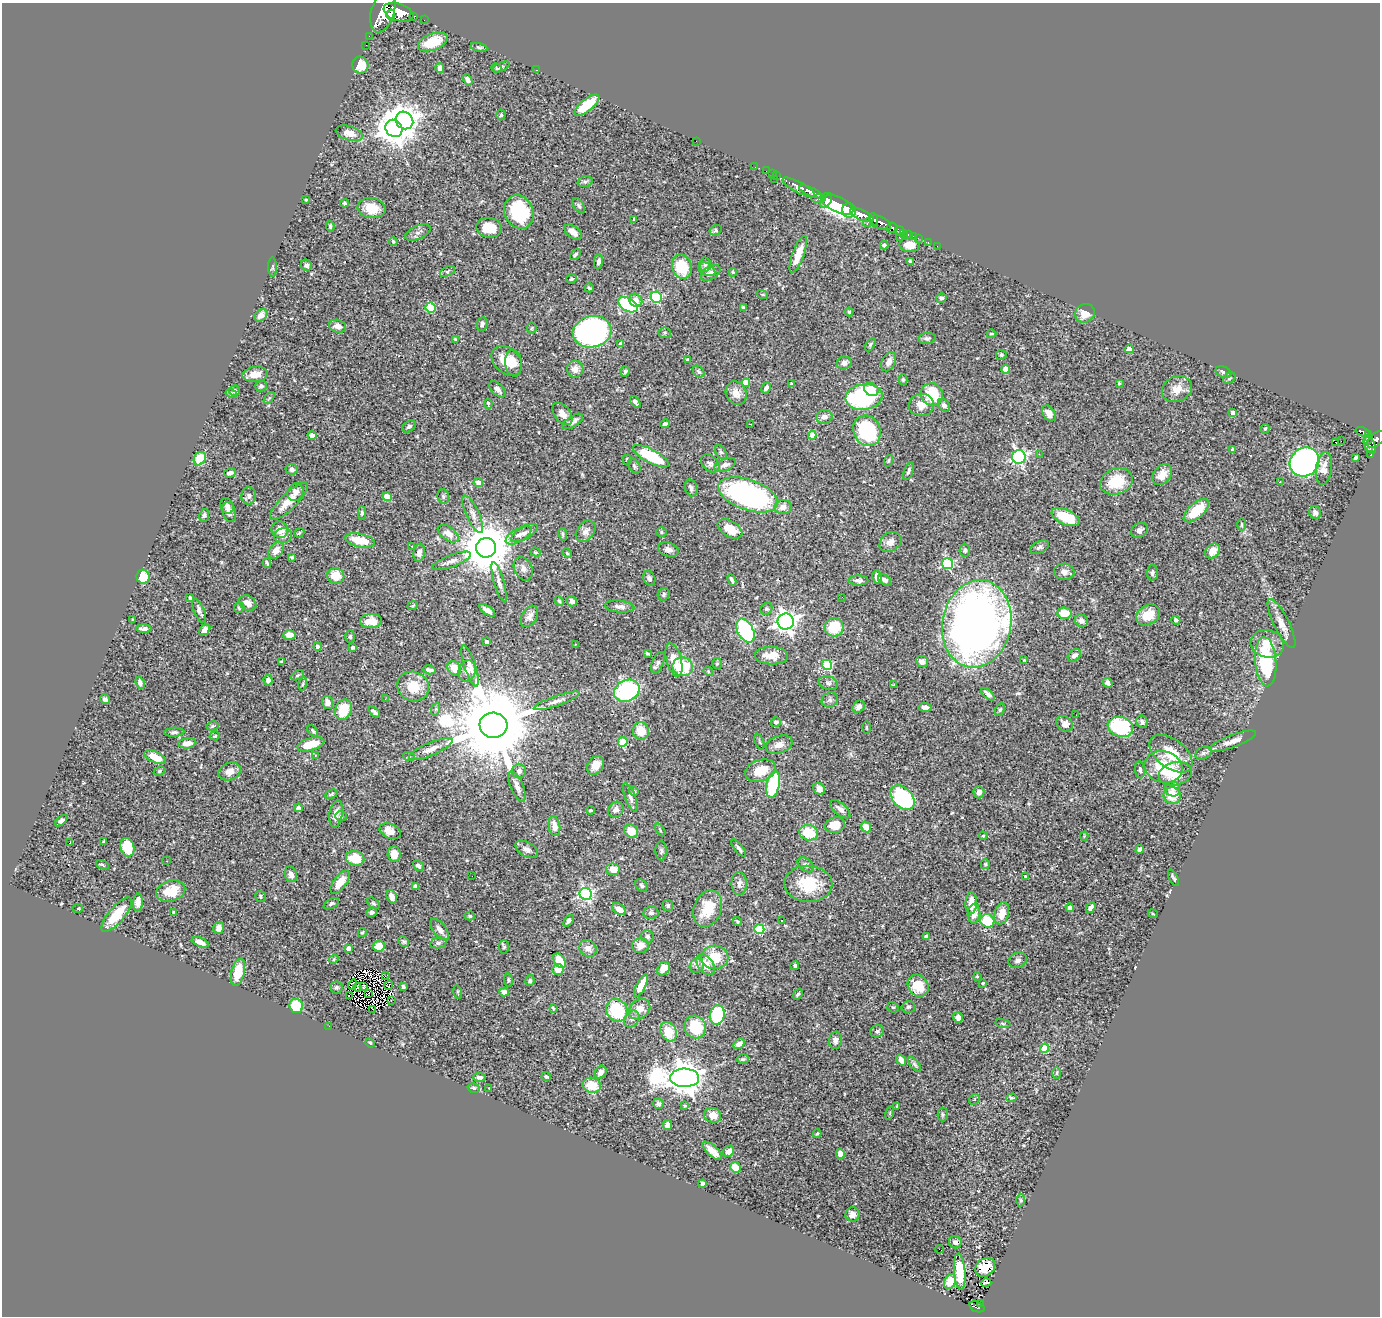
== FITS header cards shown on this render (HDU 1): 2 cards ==
NAXIS1  =                 1378
NAXIS2  =                 1314

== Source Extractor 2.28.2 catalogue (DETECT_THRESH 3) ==
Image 1378 x 1314 px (HDU 1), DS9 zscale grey, 1 PNG px = 1 image px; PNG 1382 x 1318 px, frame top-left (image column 1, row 1314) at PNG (2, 3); each listed source drawn as its Kron ellipse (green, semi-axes under 4 px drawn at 4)
Background 0.551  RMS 0.023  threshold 0.0682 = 3 sigma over >= 5 px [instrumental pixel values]
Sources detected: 535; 4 with non-positive FLUX_AUTO (blend fragments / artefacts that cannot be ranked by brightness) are neither listed nor drawn; of the other 531, the 500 brightest by FLUX_AUTO listed and drawn (31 fainter detections omitted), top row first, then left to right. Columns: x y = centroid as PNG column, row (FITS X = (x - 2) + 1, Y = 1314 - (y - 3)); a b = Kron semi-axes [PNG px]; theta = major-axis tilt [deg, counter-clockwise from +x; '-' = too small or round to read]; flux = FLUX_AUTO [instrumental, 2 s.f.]
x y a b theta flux
383 12 21 11 73 2500
398 12 15 8 -20 2000
391 15 5 4 - 480
413 16 3 3 - 64
424 20 2 2 - 6.7
369 36 2 2 - 4.6
433 42 15 8 20 35
366 45 2 2 - 4.9
479 47 9 4 -11 2.8
360 65 8 8 - 28
501 67 9 4 26 2.5
440 68 5 3 - 4.1
496 68 5 4 - 1.9
536 70 3 2 - 2.7
468 80 6 4 -57 4.7
587 105 15 6 38 50
501 115 5 4 - 2.4
404 120 9 8 - 1400
394 128 9 8 - 2500
349 133 14 7 -17 16
696 141 2 2 - 3.8
755 167 2 2 - 6.7
766 171 2 2 - 5.6
772 174 2 2 - 7.8
777 176 2 2 - 7.2
775 179 2 2 - 12
585 182 7 5 16 3.2
798 187 18 5 -27 940
811 192 12 4 -24 630
819 198 7 3 6 190
306 200 4 3 - 1.9
826 201 7 4 50 310
345 203 4 3 - 2.8
837 204 18 7 -26 1300
579 206 8 5 -55 3.3
371 208 14 10 -10 31
849 210 7 7 - 530
519 212 17 14 -65 94
862 215 12 5 -25 1200
634 219 3 3 - 1.4
874 220 6 4 -85 250
868 223 4 2 - 84
880 223 11 6 -24 510
330 226 5 3 - 2.3
489 228 13 10 -6 30
892 228 5 5 - 130
716 230 6 4 30 2.9
900 230 4 3 - 82
573 232 10 6 -37 11
418 233 13 6 25 6.3
903 234 2 2 - 4.2
908 234 3 3 - 27
913 236 2 2 - 6.3
900 237 3 2 - 1.5
918 238 2 2 - 6.9
393 241 4 3 - 1.9
928 243 3 2 - 9.6
884 245 4 3 - 2.7
909 245 10 7 -2 20
937 246 2 2 - 2.6
575 254 6 4 46 2.5
798 254 19 6 70 22
910 261 3 3 - 1.8
598 262 7 4 81 6.2
705 264 7 5 87 4
306 265 6 5 - 4.7
273 267 10 4 -90 2.3
682 267 12 9 -73 56
707 269 9 6 -31 5.1
447 271 8 4 26 2.7
733 272 4 3 - 1.7
711 273 11 6 32 8.6
571 279 5 4 - 2.4
589 288 5 3 - 2.4
762 294 5 3 - 1.5
656 297 6 5 - 150
941 298 5 4 - 2.7
636 300 7 6 - 13
628 305 11 6 -28 140
431 308 5 5 - 78
743 308 4 3 - 2.8
849 312 4 4 - 1.9
1085 313 10 9 - 19
261 315 7 5 40 7.9
482 324 7 5 77 5.8
338 326 9 6 -16 11
532 328 5 5 - 2
592 332 19 15 13 520
665 333 6 5 - 2.4
991 334 5 3 - 1.9
927 338 9 5 7 3.7
455 339 3 3 - 1.8
621 344 3 3 - 4.6
870 345 7 4 60 2.1
1129 349 5 4 - 8.7
1001 355 5 5 - 2.4
687 359 3 2 - 1.5
507 361 17 12 -43 31
889 362 10 6 65 8.7
514 363 13 8 -85 14
844 363 7 6 - 6.1
575 369 8 8 - 12
1005 369 4 4 - 19
625 371 5 4 - 3.2
699 372 6 5 - 4.1
1223 372 8 5 -21 4.1
255 374 12 7 6 15
1229 378 7 5 42 3
903 380 5 4 - 2.3
746 382 4 4 - 28
1119 383 3 3 - 1.7
792 384 3 3 - 2.8
261 386 6 5 - 4
766 388 6 4 62 4.5
498 389 10 5 -44 6.9
871 389 7 6 - 16
1177 389 15 12 25 16
235 391 5 5 - 3.5
231 393 6 4 -14 2.2
736 393 12 10 -62 14
932 394 11 10 - 55
864 397 18 13 8 200
269 398 7 3 53 2
635 402 7 3 -52 4.9
488 404 5 3 - 2.3
921 405 12 11 - 15
944 405 7 5 -46 5.4
1049 413 8 6 -58 13
1233 413 4 4 - 9.6
563 414 13 8 -52 11
824 417 8 6 12 8.4
573 421 11 5 32 8.8
665 424 5 4 - 3.6
750 424 3 2 - 2.4
409 426 7 5 32 3.5
1265 429 5 3 - 2
867 431 16 13 -64 130
1363 432 7 3 -22 110
312 435 4 4 - 8.8
812 435 4 4 - 24
1369 435 4 3 - 97
1368 439 6 3 57 49
1376 439 10 6 39 350
1341 441 2 2 - 1000
1335 442 3 2 - 4.8
1370 445 9 5 -64 300
1232 450 4 3 - 2.7
721 452 7 5 -59 2.8
1039 454 3 2 - 1.5
1371 455 3 3 - 19
651 456 20 6 -28 83
1019 457 7 7 - 320
1355 457 4 3 - 2.9
200 459 7 5 58 37
627 460 5 4 - 2.8
888 461 6 4 71 2
1305 462 15 14 - 530
710 464 10 7 -42 5.4
725 465 11 6 22 7
634 466 8 5 -61 3.5
1324 468 16 8 83 14
292 469 6 5 - 5.5
908 471 9 4 70 3.3
230 473 6 4 19 5
1162 475 11 8 51 20
1116 481 16 12 21 48
1280 481 3 2 - 2.2
478 482 5 4 - 7.9
691 488 8 6 -73 4.7
295 492 9 7 63 8.4
748 495 31 15 -19 400
249 496 8 7 - 5
443 496 7 5 -76 3.3
387 497 4 4 - 30
289 501 25 8 44 26
227 506 8 6 -65 6.2
783 507 9 7 5 11
1196 510 15 7 42 46
229 512 10 6 -73 6.8
362 513 7 4 -89 2.4
1315 513 6 6 - 6.4
473 514 20 6 -65 9.9
204 515 6 5 - 3.1
1066 517 15 7 -25 47
1242 524 6 3 90 1.9
730 529 13 8 -30 21
280 530 8 8 - 15
1139 530 9 7 36 6.7
586 531 12 8 52 9.5
661 532 5 4 - 2.1
299 533 5 3 - 2
524 533 15 6 29 6.6
448 534 12 6 -35 12
563 534 6 4 -81 2.7
519 535 14 7 31 7.2
283 536 9 7 12 5.8
360 540 15 6 -11 35
890 542 12 9 35 8.9
412 546 3 2 - 2.7
1040 547 10 5 25 4.3
486 548 10 10 - 7600
668 549 11 7 -17 7.5
276 550 9 6 51 9.9
965 550 6 5 - 3
1212 551 8 6 42 12
536 552 5 4 - 2
419 553 9 6 78 8
567 553 6 3 -45 1.8
292 557 3 3 - 1.9
452 561 20 6 21 9.2
267 563 5 3 - 2.3
948 564 5 5 - 160
523 569 12 9 -66 7.6
1064 572 10 8 -6 8.2
1152 573 7 5 87 4.5
336 576 8 8 - 25
143 577 7 6 - 57
877 577 6 4 -77 9.4
649 578 8 5 -68 4.1
732 580 6 3 -65 4.1
858 580 10 5 -2 5.6
885 580 7 5 -33 6.6
499 582 21 5 -74 8.1
664 594 6 5 - 3.1
190 597 3 3 - 3.2
842 597 2 2 - 1.6
559 601 5 4 - 1.7
572 601 5 5 - 5.6
247 603 9 7 -31 12
413 605 5 3 - 1.4
620 606 15 6 -6 7.5
239 607 6 5 - 2.3
766 609 6 5 - 2.9
487 610 9 4 -35 7.1
199 611 13 5 -68 5.7
1064 613 7 5 -2 23
1148 615 12 9 30 24
529 616 11 7 59 7.8
133 620 3 3 - 1.9
1176 620 4 4 - 3.4
371 621 11 7 3 20
1081 621 6 6 - 7.6
786 622 8 8 - 930
977 624 44 34 78 1200
1282 624 27 7 -64 16
834 627 9 9 - 50
144 629 7 4 -2 5.2
205 630 6 4 49 7.3
745 631 13 7 -63 220
289 635 6 5 - 13
350 637 6 5 - 2.9
487 642 4 4 - 6.1
575 644 3 2 - 2.7
1267 644 17 13 -13 25
317 646 4 4 - 4.3
353 647 4 3 - 3.9
647 653 4 3 - 2.3
771 655 17 9 -2 22
1074 655 7 5 41 6
674 660 17 7 -74 20
1024 660 3 3 - 1.4
282 662 4 3 - 2.1
922 662 6 5 - 9.6
1266 662 25 10 -85 120
658 663 11 5 67 4.3
717 663 5 5 - 2.3
827 665 5 5 - 130
470 666 21 6 -72 9.8
683 667 10 9 - 59
454 668 8 6 -53 19
429 670 6 4 -15 4.6
467 671 10 8 73 7.5
708 671 5 4 - 1.5
298 675 7 4 31 1.9
268 680 5 4 - 6.1
140 683 6 4 -66 5.9
828 683 10 6 -14 4.6
1108 683 5 4 - 4.5
303 684 7 3 80 1.7
894 685 3 2 - 1.6
413 687 16 14 -22 35
627 691 13 10 25 160
988 694 8 4 -42 5.4
105 699 5 4 - 4.7
385 699 3 2 - 3.2
830 700 8 7 - 4.4
557 701 24 5 19 9.1
328 702 7 5 -72 10
859 707 7 5 48 7.3
925 707 6 4 -4 6.2
436 709 6 4 70 2.2
343 710 10 8 68 45
1000 710 6 4 62 2.2
374 712 7 3 -39 4
1076 715 2 2 - 1.5
776 722 5 5 - 4.5
1142 722 6 5 - 4.7
1065 724 9 7 -38 7.7
493 725 14 12 -6 28000
212 726 6 4 12 2
866 727 6 3 -89 1.5
1120 727 13 9 -19 130
313 731 7 4 -49 2.4
641 731 8 8 - 31
174 732 10 4 3 3.7
215 736 5 4 - 1.5
1233 741 25 6 21 13
623 742 5 5 - 64
759 742 8 2 -69 1.8
187 743 9 5 6 10
311 744 14 6 16 30
779 745 14 8 19 12
431 749 23 6 23 13
1203 753 8 6 22 4
1171 754 25 14 -37 42
315 755 3 3 - 1.4
155 757 11 5 -25 25
409 757 6 3 -18 2.1
595 765 10 7 56 15
1163 767 19 15 -16 62
1140 770 8 5 -84 3.9
160 771 6 4 29 2.2
230 771 11 8 20 16
519 771 7 7 - 5.4
760 771 16 10 19 34
1175 774 17 11 14 35
773 784 13 6 77 110
517 786 16 6 -67 8.1
819 789 6 5 - 11
1173 789 7 7 - 7.4
634 791 5 4 - 2.9
979 792 6 5 - 6
331 794 6 3 24 2
1172 796 9 8 - 31
630 797 15 5 -70 6.1
903 798 14 9 -47 210
299 808 4 4 - 8.8
616 809 8 7 - 6.2
840 809 12 6 -41 8.3
591 810 4 3 - 2
336 814 14 6 81 11
341 816 6 5 - 2.3
61 821 7 4 38 4.8
835 825 10 8 12 26
554 826 10 5 -79 14
866 827 5 5 - 19
660 830 7 3 -58 1.8
390 831 11 7 -22 16
631 831 7 6 - 25
809 833 9 7 -13 45
983 836 4 4 - 2
1084 836 4 4 - 1.5
104 841 4 2 - 1.8
69 843 3 3 - 21
127 847 9 7 -74 53
739 848 10 3 -52 3.8
527 849 12 7 -29 8.2
1140 849 4 3 - 4.7
661 851 9 5 -88 3.5
394 854 8 6 -87 15
355 858 9 7 -10 39
167 861 3 3 - 1.7
985 864 5 4 - 1.9
102 865 7 3 -22 1.7
806 865 9 6 -39 4.1
418 866 6 4 -44 4.8
613 869 7 6 - 20
291 874 8 6 -72 8.2
472 876 2 2 - 1.8
1026 877 4 3 - 3.2
1173 878 9 3 -63 2.8
340 882 13 6 52 21
739 884 11 7 -90 8.5
808 884 24 18 -3 58
642 885 7 5 -47 3.2
415 886 4 3 - 3.2
171 891 15 10 16 36
586 894 6 6 - 280
260 896 5 5 - 2.5
392 897 7 5 -71 11
138 902 9 5 86 8.8
373 903 7 4 -37 2.4
971 903 11 5 89 22
331 904 8 4 28 3
668 906 5 5 - 2.7
1091 907 6 4 48 6.7
1070 908 4 4 - 8
78 909 5 3 - 1.7
619 909 8 5 -32 12
708 909 19 13 69 42
174 912 4 3 - 3
371 912 5 4 - 3.6
651 913 8 6 9 4.4
1002 913 11 7 74 18
974 914 10 6 84 9.2
1153 914 5 3 - 1.3
117 915 22 7 49 41
470 916 5 4 - 2.2
781 920 3 3 - 2.5
568 921 6 4 51 4.8
987 921 7 6 - 55
737 922 5 4 - 2.2
218 928 6 5 - 8.1
439 929 12 6 -51 10
759 929 5 5 - 83
362 932 5 4 - 2
647 936 6 6 - 3.6
926 937 4 4 - 9.6
403 941 6 4 -44 2.7
200 942 9 4 -22 8.3
438 943 8 5 10 3.9
640 945 8 7 - 12
379 946 6 5 - 27
504 947 7 5 -88 2.3
348 948 4 3 - 6.9
588 948 9 7 -38 10
715 957 13 12 - 42
334 959 5 4 - 1.6
1018 960 9 7 22 5.9
560 961 8 5 -58 25
706 965 12 7 -51 20
697 966 7 7 - 4.8
795 966 4 3 - 2.8
558 969 5 5 - 16
664 969 7 5 51 18
238 972 14 6 77 38
385 976 2 2 - 3.1
977 976 3 2 - 1.9
508 980 7 3 -82 2.1
530 980 5 4 - 2.7
983 983 4 3 - 1.7
353 984 5 2 - 1.4
388 985 5 2 - 1.4
641 985 12 4 64 21
364 986 3 2 - 1.4
918 986 11 10 - 32
336 987 6 6 - 2.8
357 987 4 2 - 1.7
403 987 4 3 - 4.3
458 992 7 3 -77 1.6
504 992 4 4 - 19
369 993 4 2 - 1.6
798 994 6 4 52 2.7
349 995 2 2 - 1.6
391 1001 3 2 - 2.4
296 1006 7 6 - 78
893 1007 6 5 - 1.9
908 1007 7 6 - 3.1
553 1008 4 2 - 1.4
373 1009 3 2 - 76
640 1009 12 9 41 17
617 1010 12 10 -57 84
717 1015 10 7 80 99
958 1017 5 5 - 7
632 1019 9 7 55 5
1003 1023 8 4 -9 2
329 1026 2 2 - 24
695 1027 11 10 - 59
877 1031 7 6 - 3.6
669 1032 10 7 -61 36
835 1040 8 6 84 6.5
370 1043 5 4 - 1.6
739 1044 6 4 32 8
1044 1048 4 4 - 37
743 1059 6 5 - 2.3
901 1060 6 4 -55 7.7
915 1064 8 4 -49 2.9
600 1072 7 5 57 6.4
1057 1073 5 3 - 1.7
546 1076 5 3 - 2.3
479 1077 6 4 -1 5.1
685 1078 14 9 -2 3300
592 1085 9 7 -13 29
474 1088 6 4 -17 2.6
489 1088 3 2 - 3.6
1011 1098 5 3 - 1.9
974 1099 6 4 45 2.1
658 1104 5 5 - 3.3
685 1106 4 3 - 1.9
897 1106 4 4 - 1.5
890 1113 6 4 73 1.8
943 1114 7 5 -89 2.6
713 1115 8 7 - 13
667 1125 5 4 - 10
817 1134 4 3 - 1.8
712 1151 12 5 -42 13
728 1151 6 5 - 8.9
840 1154 5 4 - 14
735 1167 5 5 - 21
702 1184 4 3 - 3.5
1021 1200 6 4 -88 2.2
852 1214 7 7 - 8.3
955 1242 6 6 - 4
939 1249 4 2 - 5.3
985 1267 10 8 38 26
960 1272 18 5 -86 46
950 1282 8 5 63 17
986 1283 5 2 - 1.6
981 1303 3 2 - 17
977 1307 8 5 -22 95
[31 fainter detections neither listed nor drawn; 4 non-positive-flux detections neither listed nor drawn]